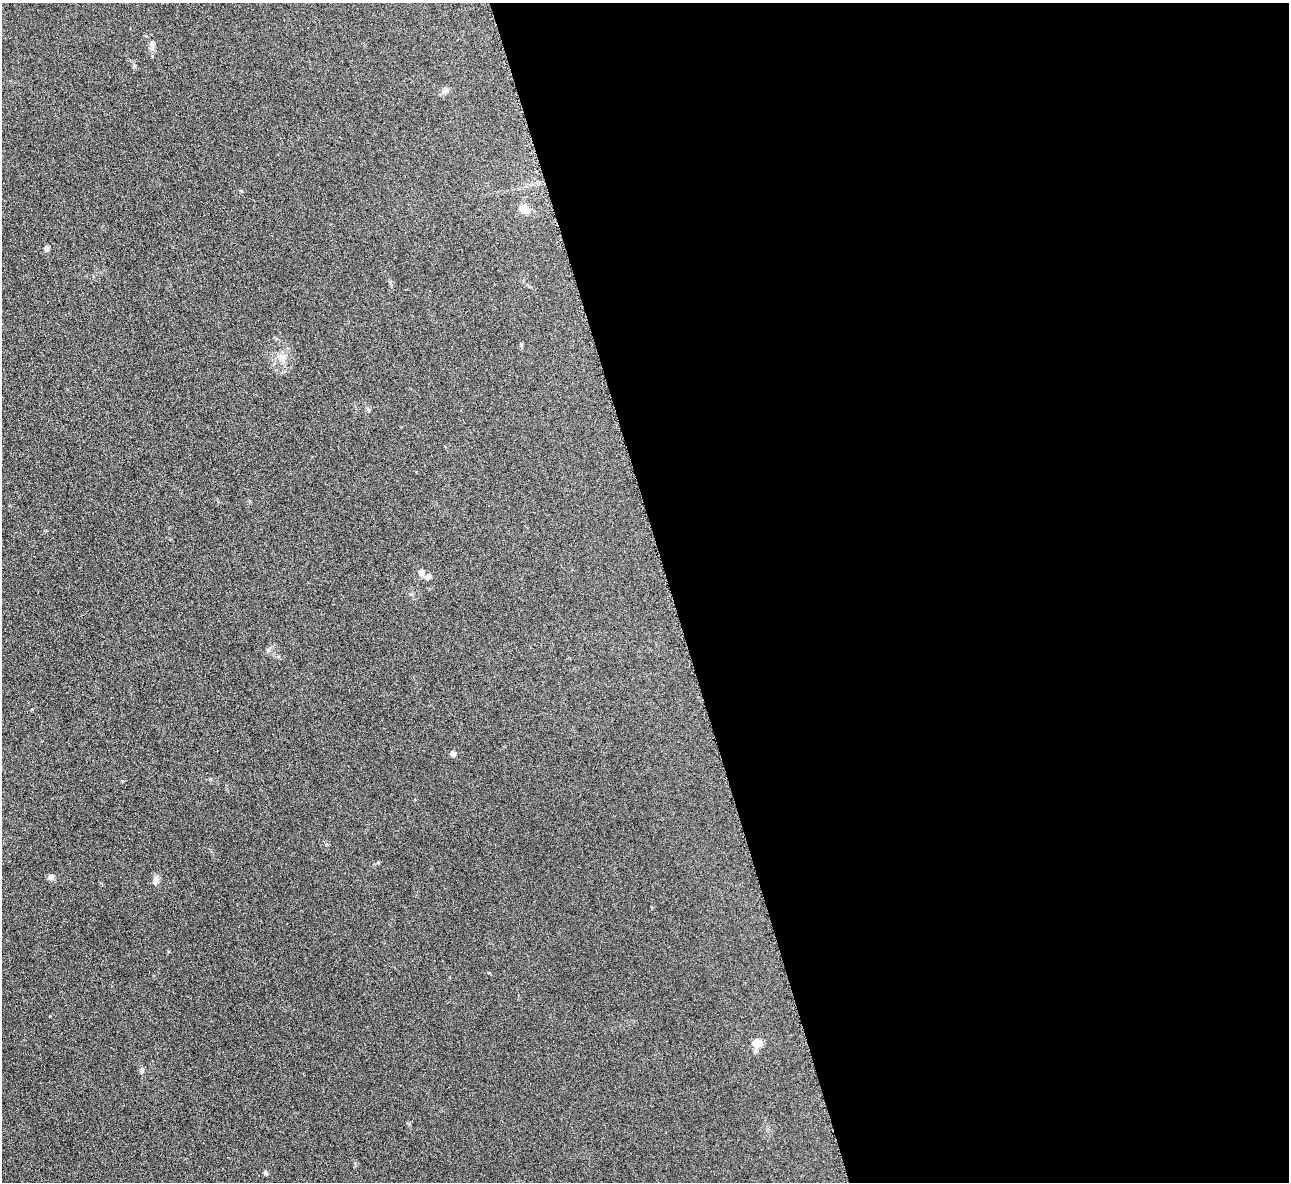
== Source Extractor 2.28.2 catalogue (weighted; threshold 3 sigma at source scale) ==
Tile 8 of 4 x 4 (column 4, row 2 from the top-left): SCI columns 3867-5153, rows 2518-3697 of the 5171 x 5154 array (HDU 1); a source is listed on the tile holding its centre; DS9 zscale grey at full resolution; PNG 1291 x 1184 px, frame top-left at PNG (2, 3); no overlay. Shown black and unused: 48% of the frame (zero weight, under 3 of 6 exposures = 2% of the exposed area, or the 3 px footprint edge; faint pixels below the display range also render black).
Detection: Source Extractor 2.28.2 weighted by HDU 2 'WHT'; one run over the whole footprint, this tile lists its part. Background 0.121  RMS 0.011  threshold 0.043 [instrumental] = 3 sigma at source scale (4.09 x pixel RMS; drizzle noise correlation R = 1.36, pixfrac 0.8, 0.05/0.05 arcsec/px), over >= 5 px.
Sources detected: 14; all 14 listed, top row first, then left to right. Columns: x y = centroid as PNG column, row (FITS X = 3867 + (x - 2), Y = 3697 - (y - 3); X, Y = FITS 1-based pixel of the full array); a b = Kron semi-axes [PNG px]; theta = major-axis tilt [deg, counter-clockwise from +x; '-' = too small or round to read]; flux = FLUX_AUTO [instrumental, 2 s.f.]
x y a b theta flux
152 43 8 7 - 3.6
445 91 7 4 19 2
524 209 15 10 -38 8.6
46 249 7 6 - 2.5
521 345 5 4 - 1.2
282 357 10 5 -36 3.7
421 573 8 7 - 5
428 577 8 6 5 3.1
453 753 4 4 - 5.9
51 877 7 6 - 4.1
156 880 12 6 76 4.1
758 1043 8 7 - 14
142 1070 7 5 76 2
265 1173 6 5 - 1.6